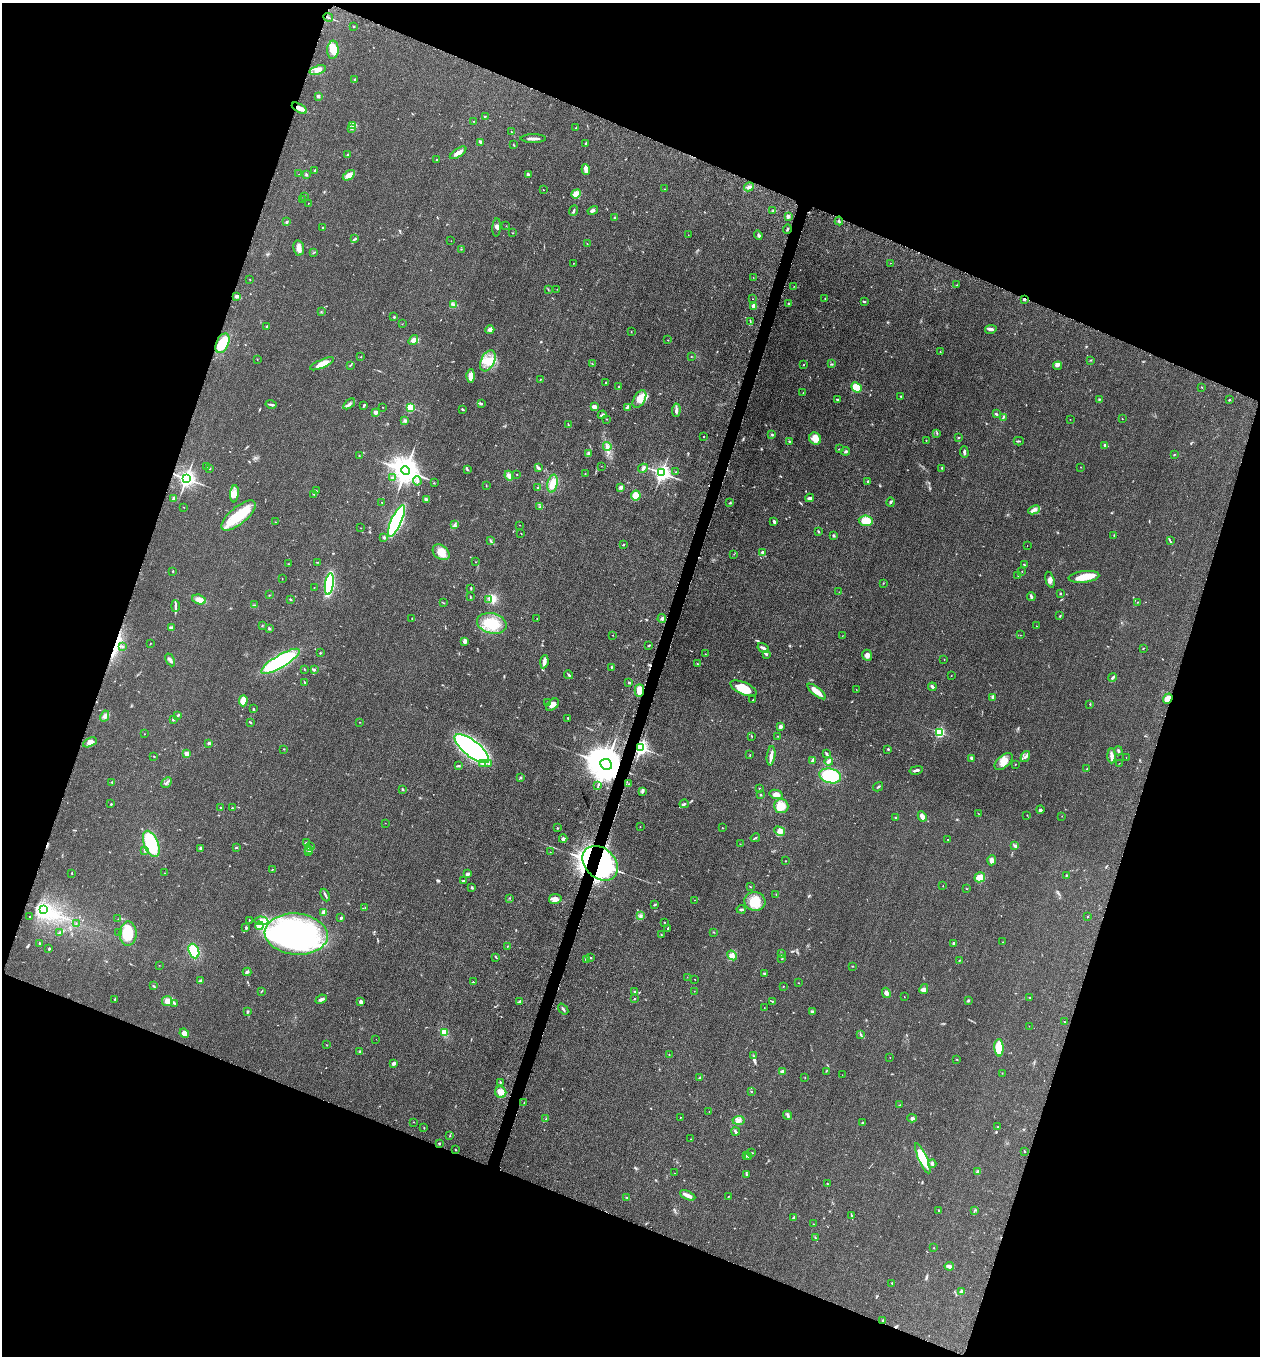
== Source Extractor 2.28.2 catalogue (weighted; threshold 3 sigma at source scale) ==
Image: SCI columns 197-5228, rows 18-5430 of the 5506 x 5462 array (HDU 1 of 3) = the unmasked area's bounding box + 8 px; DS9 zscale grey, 4 x 4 block average (1 PNG px = mean of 4 x 4 image px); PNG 1262 x 1358 px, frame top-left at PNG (2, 3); each listed source drawn as its Kron ellipse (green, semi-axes under 4 px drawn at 4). Shown black and unused: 40% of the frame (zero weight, under 3 of 5 exposures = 4% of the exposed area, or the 3 px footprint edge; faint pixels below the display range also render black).
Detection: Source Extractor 2.28.2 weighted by HDU 2 'WHT'. Background 0.0602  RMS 0.0063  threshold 0.0282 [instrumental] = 3 sigma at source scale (4.5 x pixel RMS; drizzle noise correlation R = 1.50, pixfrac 1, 0.05/0.05 arcsec/px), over >= 5 px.
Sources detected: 549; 11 inside a brighter object's white glare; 1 cosmic-ray / hot-pixel residue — neither listed nor drawn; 9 coinciding with a brighter row at this scale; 22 inside a brighter listed object's ellipse — not listed separately; of the other 506, all 500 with FLUX_AUTO >= 0.653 (the completeness limit of this list) listed and drawn (6 fainter detections not listed), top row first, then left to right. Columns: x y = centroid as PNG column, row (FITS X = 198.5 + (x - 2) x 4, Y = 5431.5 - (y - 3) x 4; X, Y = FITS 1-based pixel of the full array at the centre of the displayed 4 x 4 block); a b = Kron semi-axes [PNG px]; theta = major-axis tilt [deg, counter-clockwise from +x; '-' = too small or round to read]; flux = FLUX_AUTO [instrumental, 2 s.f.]
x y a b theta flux
328 17 5 2 - 5
354 26 2 2 - 5.2
333 50 9 5 86 57
318 70 8 4 19 24
355 80 2 2 - 2.1
318 96 3 3 - 7.1
299 108 8 4 -30 22
485 116 2 2 - 1.3
473 121 2 2 - 1.2
353 125 4 3 - 11
576 128 2 2 - 2.7
352 129 4 2 - 3.8
511 132 2 2 - 1.7
533 139 13 2 0 17
480 142 4 2 - 4.1
586 144 3 2 - 4.7
514 145 3 2 - 1.8
458 153 9 3 33 29
347 154 2 2 - 2.1
437 160 2 2 - 2.6
586 170 5 3 - 10
314 171 2 2 - 2.8
299 174 2 2 - 0.86
528 174 3 2 - 8
306 175 3 2 - 3.4
349 175 7 4 32 25
749 187 5 3 - 7.5
665 189 2 2 - 1.1
543 190 2 2 - 1.6
576 194 5 3 - 30
305 197 2 2 - 1.6
303 200 2 2 - 2.6
308 203 2 2 - 0.97
593 210 5 3 - 7.5
773 210 2 2 - 1.7
574 211 5 2 - 4.6
788 216 2 2 - 37
614 217 2 2 - 3.4
839 221 4 2 - 5.1
286 222 3 2 - 4.1
506 226 2 2 - 0.9
323 228 2 2 - 2.6
497 228 9 3 86 9.8
787 229 5 2 - 3.1
512 233 2 2 - 0.99
688 235 2 2 - 0.81
758 235 5 2 - 5.8
355 239 3 2 - 3.4
451 241 2 2 - 0.8
587 244 2 2 - 2
299 248 8 5 -79 18
461 249 2 2 - 1.4
313 253 2 2 - 1.1
573 263 2 2 - 0.79
890 263 2 2 - 0.7
753 277 2 2 - 0.87
250 279 2 2 - 0.98
957 285 2 2 - 1.6
794 286 2 2 - 0.79
548 289 3 2 - 2.3
557 289 2 2 - 0.8
236 297 4 2 - 5.5
753 299 2 2 - 1.4
825 299 2 2 - 1.7
1024 299 2 2 - 21
865 301 3 2 - 3.2
789 303 2 2 - 4
453 305 2 2 - 2.2
754 306 3 2 - 29
321 312 2 2 - 1.6
394 317 2 2 - 3.5
750 322 2 2 - 1.5
402 324 2 2 - 1.1
267 326 3 2 - 5.8
991 329 6 3 11 9.1
490 330 4 3 - 15
631 331 2 2 - 0.8
413 340 5 3 - 20
668 340 2 2 - 1.2
222 343 10 6 64 84
940 352 2 2 - 1.8
691 356 2 2 - 1.3
361 357 2 2 - 1.5
257 359 2 2 - 0.91
1091 360 2 2 - 1.9
488 361 11 6 65 45
322 364 13 4 23 37
592 364 2 2 - 0.94
804 364 2 2 - 1.5
831 364 3 2 - 2.1
350 365 3 2 - 2.6
1058 366 4 2 - 5
471 376 7 4 89 35
540 379 2 2 - 1.4
606 382 2 2 - 3.2
618 387 2 2 - 1.9
857 387 6 4 -40 69
1202 387 2 2 - 1.5
803 393 2 2 - 1.3
901 396 2 2 - 2.8
639 399 9 5 60 39
1099 399 2 2 - 2.2
837 400 3 2 - 4.7
1229 400 2 2 - 3.3
481 403 3 3 - 3.9
271 404 5 2 - 6.8
349 404 7 2 39 8.7
364 405 4 2 - 4.8
594 406 3 3 - 17
382 407 2 2 - 1.3
410 407 2 2 - 300
627 408 3 2 - 4.4
462 409 3 2 - 3.2
676 410 7 3 84 11
376 412 2 2 - 17
996 414 3 2 - 4.7
602 415 4 2 - 6.7
1003 417 4 2 - 4.1
1122 418 2 2 - 1.3
606 419 2 2 - 1.2
1070 419 2 2 - 1.1
405 421 3 2 - 4.7
568 425 2 2 - 1.9
937 433 3 2 - 3.3
772 434 3 2 - 3.3
704 436 2 2 - 2.3
958 438 2 2 - 3.7
815 439 6 5 - 40
789 441 2 2 - 3.3
926 441 2 2 - 1
1019 441 5 2 - 3.5
1105 445 3 2 - 6
607 446 4 2 - 7.7
839 449 3 2 - 1.9
846 451 4 2 - 4.6
964 452 6 2 -87 9.5
588 454 4 3 - 5.7
1174 455 2 2 - 2.7
359 456 2 2 - 1.5
601 466 2 2 - 0.65
206 467 2 2 - 0.79
1081 467 2 2 - 0.86
209 468 2 2 - 4
538 468 3 2 - 5
643 468 5 3 - 7.4
942 468 2 2 - 2.4
405 470 4 4 - 6000
467 470 3 2 - 3.6
676 472 2 2 - 0.94
585 473 2 2 - 1.4
662 473 3 3 - 1700
517 474 2 2 - 1.6
509 476 5 3 - 18
393 478 2 2 - 2.1
186 479 3 3 - 2000
417 481 4 3 - 6.5
868 481 2 2 - 3.6
434 483 2 2 - 1.2
553 483 9 5 77 26
486 485 2 2 - 1.2
621 487 2 2 - 44
538 488 2 2 - 11
316 490 2 2 - 1.2
234 494 8 4 85 21
314 494 2 2 - 1.3
636 496 5 5 - 42
810 498 4 2 - 11
174 499 4 2 - 5.9
426 499 3 2 - 12
891 502 5 2 - 4.5
382 503 2 2 - 1.7
730 503 2 2 - 3.8
184 507 2 2 - 0.74
540 507 2 2 - 1.9
1034 510 6 3 25 12
238 515 21 8 39 120
396 521 17 5 66 730
866 521 7 5 -6 72
275 522 3 2 - 1.5
774 522 3 2 - 7.3
455 525 4 2 - 4.7
519 525 2 2 - 1.1
361 528 2 2 - 0.81
819 532 2 2 - 4.9
521 533 2 2 - 1.1
833 535 3 2 - 4.1
1114 535 2 2 - 2.1
384 537 3 2 - 6.4
490 540 3 2 - 3.3
1170 541 3 2 - 3.5
623 545 2 2 - 3.6
1027 545 2 2 - 0.84
441 552 9 6 -39 44
762 553 3 3 - 6.2
734 554 2 2 - 0.97
318 562 2 2 - 1
475 562 2 2 - 0.89
288 564 3 2 - 1.8
1024 564 3 2 - 3.1
173 571 2 2 - 2.4
1022 571 2 2 - 1.4
1018 576 2 2 - 0.96
1084 577 15 5 7 58
282 579 2 2 - 1.1
1050 580 8 3 -74 11
883 583 2 2 - 1.4
329 584 11 4 82 340
314 587 2 2 - 0.85
471 588 3 2 - 2.7
839 592 2 2 - 0.9
1060 593 2 2 - 9.7
269 595 2 2 - 2
1031 596 4 2 - 8.2
470 597 4 2 - 2.6
199 599 7 4 -17 24
489 599 2 2 - 2
290 600 2 2 - 4.8
1138 602 2 2 - 1.4
444 603 2 2 - 1.6
254 605 2 2 - 1.5
175 606 5 2 - 7.1
1060 616 3 2 - 2.8
412 618 2 2 - 2.1
537 618 2 2 - 0.98
662 618 4 3 - 6.4
492 623 15 10 -14 87
262 626 2 2 - 1.4
1036 626 2 2 - 1.4
171 628 4 3 - 7
269 629 2 2 - 2.8
612 635 2 2 - 0.89
1020 635 2 2 - 0.96
842 636 2 2 - 0.78
465 641 4 3 - 13
150 644 2 2 - 1.6
649 645 2 2 - 2.5
122 647 2 2 - 1.4
763 648 6 2 -31 15
1143 648 2 2 - 1.7
320 653 2 2 - 2.1
705 654 2 2 - 1.4
766 654 4 3 - 5.6
867 655 5 4 - 17
944 659 2 2 - 1.1
170 660 7 3 -63 11
280 661 22 6 30 370
544 662 6 3 81 22
697 664 2 2 - 2.1
611 667 2 2 - 3.7
304 669 2 2 - 1.4
314 669 3 2 - 4.1
569 675 4 2 - 5
951 676 2 2 - 1.2
1112 678 4 2 - 5.2
305 682 2 2 - 2.4
629 682 3 2 - 4.7
932 687 4 2 - 8.3
744 688 14 6 -24 75
639 690 6 5 - 38
856 690 2 2 - 0.72
817 691 11 3 -38 41
993 697 3 2 - 14
1168 699 5 3 - 36
753 700 3 2 - 3
243 701 5 3 - 33
547 702 3 2 - 2.4
1090 704 2 2 - 3
552 705 7 4 43 18
253 709 2 2 - 3.4
178 715 3 2 - 4.7
105 716 6 3 61 9.1
173 719 2 2 - 6.6
568 719 2 2 - 1.3
250 722 4 2 - 3.3
360 722 2 2 - 0.92
780 726 2 2 - 45
939 732 2 2 - 490
144 734 2 2 - 1.2
752 736 3 2 - 1.9
778 736 2 2 - 1.2
90 742 7 4 27 22
209 743 2 2 - 25
641 748 2 2 - 1300
284 749 2 2 - 1.7
472 749 21 8 -38 1100
888 749 2 2 - 9
1118 751 4 2 - 4.6
187 754 3 2 - 41
827 754 3 2 - 4
750 755 3 2 - 1.7
154 756 2 2 - 1.9
771 756 9 4 82 17
1112 756 7 4 -88 13
1025 757 6 3 55 8.4
1126 757 2 2 - 0.7
971 758 2 2 - 7.9
813 760 3 2 - 17
829 761 4 3 - 9.9
1004 761 11 6 42 34
488 763 2 2 - 3.9
1119 763 2 2 - 0.87
482 764 4 2 - 6.1
606 764 6 5 - 14000
1015 764 2 2 - 1.4
458 766 4 2 - 3.9
1087 769 2 2 - 3.1
916 770 7 2 12 8.3
830 776 11 7 -13 180
520 777 2 2 - 3.7
112 782 2 2 - 2.5
167 782 6 2 45 4.8
629 784 3 2 - 1.5
598 786 2 2 - 1.8
878 787 5 2 - 4.1
403 789 3 2 - 3.2
759 789 2 2 - 4.2
642 792 2 2 - 1.8
776 794 7 4 -13 21
760 795 3 2 - 2.1
111 804 2 2 - 6.4
684 804 4 2 - 6
781 806 7 7 - 51
220 808 2 2 - 1.8
232 808 2 2 - 3.3
1040 809 4 2 - 4.9
978 813 2 2 - 1.3
1027 815 2 2 - 0.82
922 816 5 3 - 18
1062 816 2 2 - 0.9
895 818 2 2 - 2.1
385 823 2 2 - 1.4
640 826 2 2 - 0.84
557 828 2 2 - 1.9
722 828 2 2 - 1.5
780 831 6 4 -30 18
755 838 5 2 - 3
563 839 4 2 - 7.5
948 839 2 2 - 1.1
306 843 3 2 - 3.2
151 844 14 7 -68 230
740 844 2 2 - 2.6
311 846 3 2 - 2.4
1015 846 4 3 - 6
200 848 3 3 - 4.7
236 848 3 2 - 3.4
309 849 2 2 - 2.4
145 851 3 2 - 3.8
308 852 2 2 - 2.7
550 852 2 2 - 1.4
992 860 5 3 - 15
786 861 2 2 - 2.9
600 863 20 15 -43 1000
272 870 3 2 - 1.9
72 873 2 2 - 2.1
165 873 2 2 - 1.7
468 874 4 2 - 10
1066 875 2 2 - 2.6
980 877 5 5 - 26
464 880 3 2 - 4.4
943 886 2 2 - 0.9
750 887 2 2 - 2.6
472 888 3 2 - 4.7
966 889 2 2 - 1.2
776 894 2 2 - 1.2
325 895 7 2 -66 6.3
510 898 2 2 - 1.3
555 899 6 5 - 18
694 900 2 2 - 0.91
755 901 10 9 - 73
655 904 4 2 - 3.6
365 907 2 2 - 0.9
741 909 4 2 - 4.9
44 910 3 2 - 5.3
323 912 4 2 - 12
640 916 4 3 - 6
30 917 2 2 - 5.4
1087 917 2 2 - 2
341 918 3 3 - 4
118 919 2 2 - 1.1
249 920 2 2 - 1.7
261 921 7 4 -4 17
664 922 2 2 - 1.4
76 923 2 2 - 1.5
259 926 4 2 - 7.3
246 928 3 2 - 5.9
668 928 2 2 - 2.3
713 932 3 2 - 1.8
60 933 2 2 - 3.3
119 933 2 2 - 1.5
128 934 12 8 -89 91
296 934 31 20 -5 760
661 935 3 2 - 1.8
1003 942 2 2 - 1
39 943 2 2 - 3.1
954 943 3 2 - 6.7
508 946 2 2 - 1.9
49 948 3 2 - 3.1
194 951 7 5 -67 110
781 954 4 2 - 2.3
732 955 5 4 - 14
496 957 3 2 - 3.3
591 958 2 2 - 1.7
782 958 2 2 - 2.3
587 959 2 2 - 36
959 960 2 2 - 2
159 965 2 2 - 0.95
852 966 2 2 - 1.7
247 972 4 2 - 7.9
764 974 3 2 - 4.1
687 977 2 2 - 1
695 979 2 2 - 1.3
200 981 3 3 - 6.1
473 982 2 2 - 2.6
799 983 2 2 - 1.1
154 986 3 2 - 2.6
783 986 2 2 - 2.3
924 989 5 4 - 12
635 991 3 2 - 5.7
694 991 2 2 - 0.87
261 992 2 2 - 2
886 993 5 4 - 11
904 997 2 2 - 1.2
1030 997 2 2 - 1.3
115 999 3 2 - 2.2
321 999 6 3 23 10
634 999 2 2 - 1.9
968 1000 3 2 - 5.5
167 1001 5 5 - 19
520 1001 3 2 - 3.8
772 1001 3 2 - 3.3
361 1002 4 2 - 14
175 1003 4 2 - 3.6
764 1008 2 2 - 1
563 1009 6 2 -52 7.1
248 1011 2 2 - 4.7
812 1012 3 3 - 4.4
1065 1022 2 2 - 1.6
1029 1026 2 2 - 0.94
184 1033 5 4 - 19
444 1033 4 3 - 28
861 1035 2 2 - 2.1
376 1039 2 2 - 0.71
327 1045 2 2 - 1
999 1048 9 4 -87 90
359 1052 2 2 - 2
669 1054 2 2 - 1.2
754 1056 2 2 - 2.2
890 1058 2 2 - 0.83
956 1059 2 2 - 1.3
394 1063 3 2 - 12
826 1071 2 2 - 1.5
782 1072 3 2 - 11
1002 1073 2 2 - 1.1
842 1075 2 2 - 0.76
700 1078 3 2 - 3.9
805 1078 2 2 - 1.4
500 1082 2 2 - 2.8
751 1091 2 2 - 3.7
501 1092 6 5 - 32
524 1103 2 2 - 1.2
900 1105 3 2 - 2.1
709 1112 2 2 - 0.81
787 1115 4 2 - 6.4
680 1117 2 2 - 1.3
912 1118 4 3 - 7.2
546 1119 2 2 - 1.5
739 1120 6 4 4 13
414 1122 2 2 - 1.1
862 1123 3 2 - 3.6
424 1127 2 2 - 1.1
998 1127 2 2 - 1.7
735 1132 4 2 - 5.5
449 1136 2 2 - 2.2
691 1139 2 2 - 2.4
439 1143 2 2 - 11
455 1149 2 2 - 1.7
1024 1151 3 2 - 1.5
752 1153 2 2 - 1.3
746 1156 3 2 - 2.7
749 1157 3 2 - 3.2
923 1158 16 4 -66 110
932 1164 4 2 - 5.2
977 1171 2 2 - 4.4
674 1173 2 2 - 0.79
747 1174 3 3 - 3.7
827 1183 2 2 - 2.6
688 1195 8 3 -26 26
627 1197 3 2 - 1.8
728 1197 2 2 - 1.4
938 1210 2 2 - 1.8
974 1210 2 2 - 1.6
851 1215 2 2 - 1.9
794 1217 4 2 - 6
814 1224 2 2 - 2
815 1238 3 2 - 3.1
934 1248 2 2 - 1.7
949 1266 4 2 - 13
892 1283 3 2 - 2.4
962 1292 3 3 - 19
883 1321 3 2 - 5.4
Overlapping masked pixels (flux is a lower limit): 6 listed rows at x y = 1024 299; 222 343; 1168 699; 641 748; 606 764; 600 863
Diffuse or blended objects may show on this block-average render without a row.